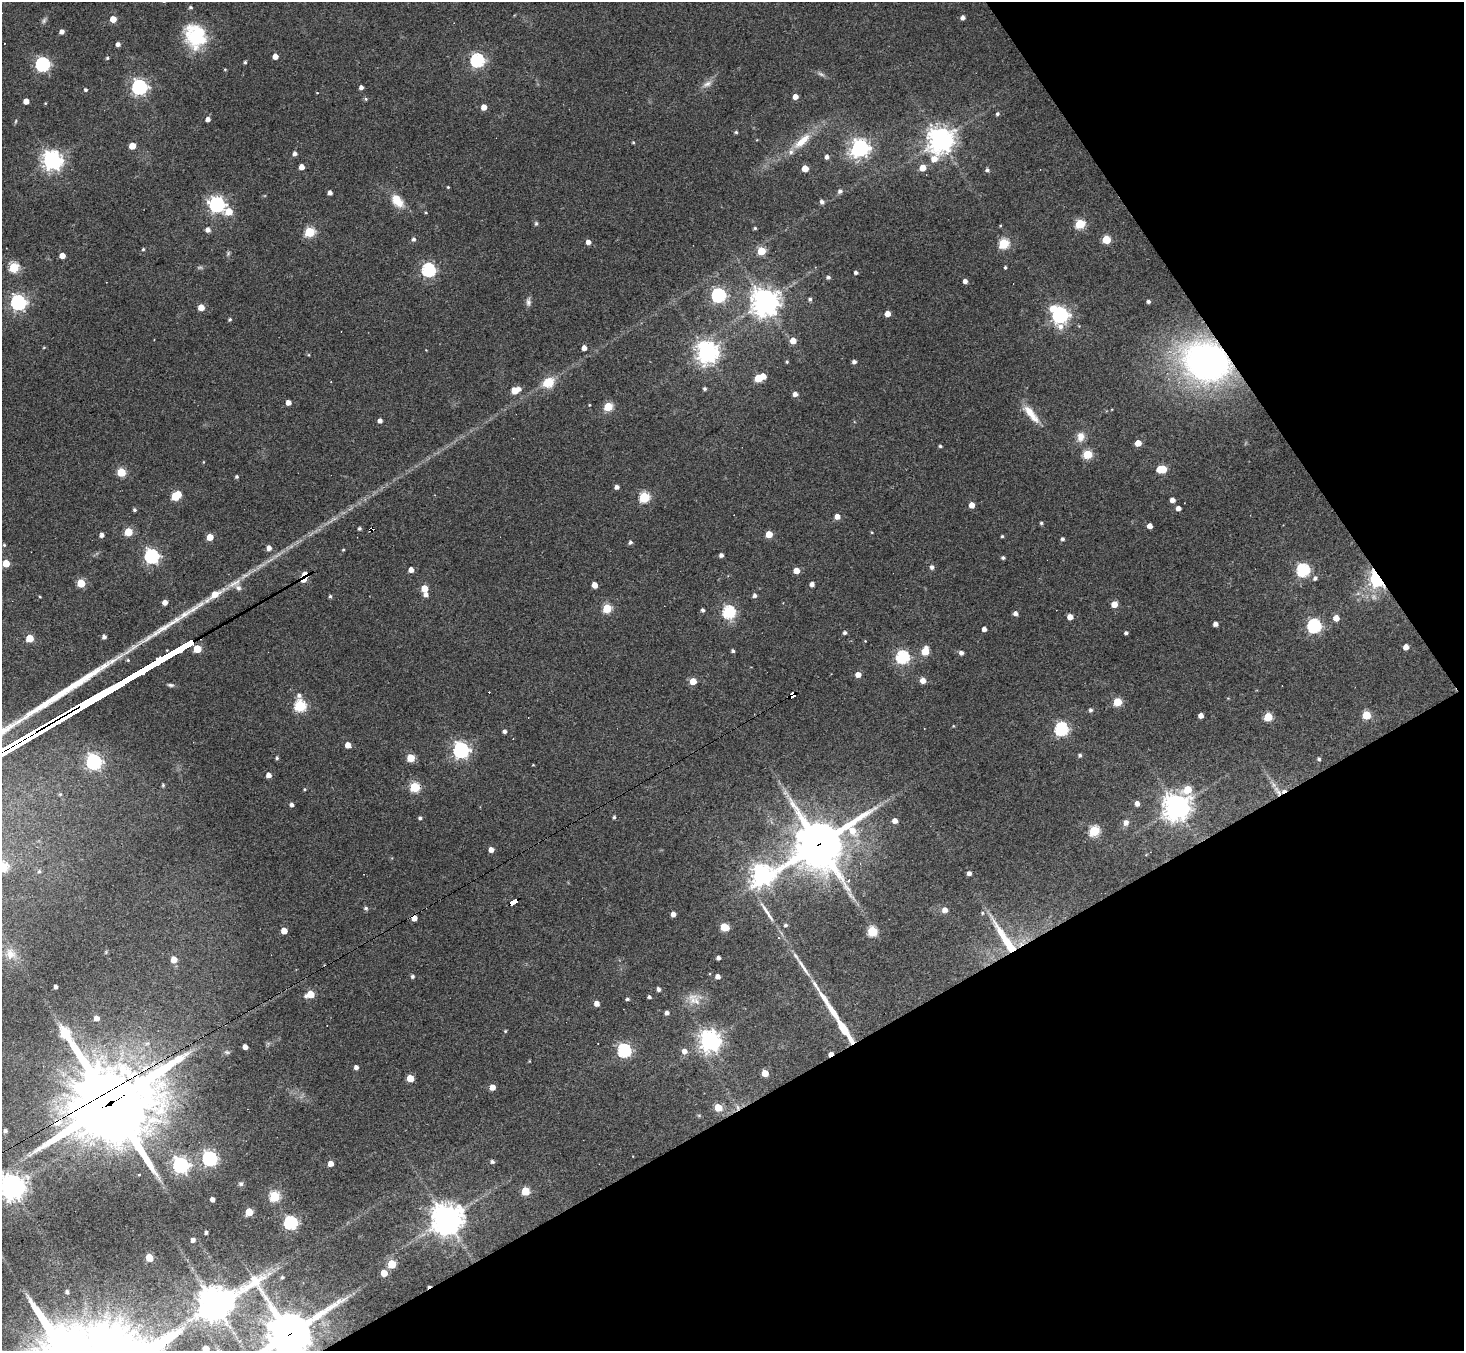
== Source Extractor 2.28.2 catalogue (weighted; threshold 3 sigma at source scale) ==
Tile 12 of 4 x 4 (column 4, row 3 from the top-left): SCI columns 4385-5846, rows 1639-2987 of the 5846 x 5838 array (HDU 1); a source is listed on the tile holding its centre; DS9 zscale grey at full resolution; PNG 1466 x 1353 px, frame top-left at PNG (2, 2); no overlay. Shown black and unused: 28% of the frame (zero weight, under 3 of 4 exposures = <1% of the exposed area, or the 3 px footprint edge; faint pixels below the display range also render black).
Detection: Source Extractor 2.28.2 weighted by HDU 2 'WHT'; one run over the whole footprint, this tile lists its part. Background 0.0765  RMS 0.0058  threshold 0.026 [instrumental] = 3 sigma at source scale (4.5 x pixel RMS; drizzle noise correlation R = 1.50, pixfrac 1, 0.05/0.05 arcsec/px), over >= 5 px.
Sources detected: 293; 4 too faint to see at this stretch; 9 cosmic-ray / hot-pixel residue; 2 long thin detections or spike segments (spike, bleed or trail) — not listed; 4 inside a brighter listed object's ellipse — not listed separately; the other 274 listed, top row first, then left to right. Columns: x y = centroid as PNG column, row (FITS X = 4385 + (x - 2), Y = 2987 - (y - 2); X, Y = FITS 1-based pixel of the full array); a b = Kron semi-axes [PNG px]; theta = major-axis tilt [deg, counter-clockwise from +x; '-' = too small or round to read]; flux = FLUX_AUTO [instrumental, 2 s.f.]
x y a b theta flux
190 7 5 4 - 1
963 18 4 4 - 2.3
113 19 5 4 - 8.4
62 32 5 4 - 2.6
195 36 28 23 -68 33
118 44 4 4 - 2.4
275 56 4 4 - 5.1
107 58 4 4 - 0.86
477 60 6 6 - 110
245 62 4 3 - 1
42 64 6 6 - 120
225 69 5 3 - 0.52
707 84 15 7 28 3.5
139 87 6 6 - 190
361 87 4 4 - 2.3
85 90 5 4 - 1
317 93 4 2 - 0.37
795 97 4 4 - 4.4
366 99 5 4 - 0.77
26 101 4 4 - 5.3
484 107 4 4 - 6
997 114 5 4 - 1.1
208 119 4 4 - 2.7
16 121 6 3 70 0.63
736 132 5 4 - 0.85
941 140 9 8 - 550
802 141 28 10 42 12
633 142 3 3 - 0.59
132 146 5 5 - 11
860 148 7 7 - 270
295 153 4 4 - 2.1
827 157 5 4 - 2.2
934 159 10 7 61 7.2
52 160 7 7 - 350
301 167 4 4 - 4.8
805 168 5 4 - 9
922 168 5 5 - 7.2
987 170 5 5 - 1.5
448 187 3 3 - 0.5
840 191 5 5 - 1.8
330 193 4 4 - 2.5
397 200 16 10 -52 11
822 202 5 4 - 2
217 204 7 6 - 170
229 212 6 5 - 13
426 213 4 3 - 0.51
536 223 6 5 - 0.89
1080 224 5 5 - 40
755 228 4 4 - 0.75
208 230 5 5 - 3
309 232 5 5 - 45
413 239 5 4 - 1.7
1106 239 5 5 - 24
588 242 5 5 - 3
1004 244 5 5 - 45
143 249 4 4 - 0.76
761 251 5 5 - 22
228 253 6 5 - 0.98
62 255 4 4 - 6.2
14 267 5 5 - 45
1005 267 3 3 - 0.84
428 270 6 6 - 110
856 272 4 3 - 1.6
828 277 5 4 - 1.4
965 281 4 4 - 2.7
718 295 6 6 - 130
810 299 5 4 - 1.2
18 302 6 6 - 170
528 302 12 6 88 2.2
765 302 9 9 - 610
1148 302 4 4 - 1.4
201 307 5 5 - 7.1
887 314 4 4 - 5.4
1060 315 8 7 - 240
230 319 4 4 - 0.91
793 341 5 5 - 6.6
44 347 5 3 - 0.51
584 348 4 4 - 3.9
707 352 7 7 - 490
1206 361 40 31 -21 220
787 362 4 3 - 0.74
854 362 4 4 - 1.9
763 376 5 4 - 5.8
758 378 5 5 - 16
548 382 14 11 27 11
705 389 4 4 - 1.2
515 390 7 5 20 15
795 394 5 4 - 3.2
288 402 4 4 - 4
589 405 3 3 - 0.45
608 407 5 5 - 23
1031 414 28 9 -51 9.7
380 421 4 4 - 2.6
1081 437 13 9 83 5.2
1138 443 5 4 - 7.6
940 446 4 3 - 0.89
1087 454 5 5 - 31
203 462 4 3 - 0.44
1162 469 7 5 -1 22
121 472 5 5 - 27
236 477 4 3 - 1
617 487 4 4 - 2.2
176 496 7 5 37 30
644 497 5 5 - 50
1172 500 4 4 - 3.4
972 505 5 4 - 5.7
1178 508 4 4 - 3.1
134 510 4 4 - 1.1
837 517 5 4 - 4.4
1041 523 4 4 - 0.91
1150 526 4 4 - 4.1
359 529 4 3 - 1.2
128 532 5 5 - 22
769 534 5 5 - 10
102 535 4 4 - 2.7
1002 536 3 3 - 0.72
210 537 5 4 - 9.2
1062 539 4 4 - 1.5
630 542 5 4 - 1.4
4 545 4 3 - 0.61
269 548 5 4 - 3.3
721 555 4 4 - 2.2
152 556 6 6 - 140
1003 558 4 4 - 1.2
6 563 5 4 - 12
932 567 6 5 - 1.7
411 570 4 4 - 4.6
796 570 5 4 - 6.9
1303 570 6 6 - 93
1315 578 5 5 - 1.5
1377 579 6 5 - 260
81 583 5 5 - 22
234 583 24 8 27 6.8
812 584 4 4 - 2.5
595 585 5 4 - 4.7
424 588 5 5 - 10
426 594 5 5 - 2.5
214 595 18 6 34 10
755 595 5 5 - 1.8
330 596 4 4 - 1
40 597 4 2 - 0.46
165 602 4 4 - 4
1114 604 5 4 - 8.1
607 608 5 5 - 29
702 610 4 3 - 1.5
729 612 6 6 - 86
1015 613 5 4 - 2.6
1070 617 5 4 - 5.5
1336 618 5 4 - 6.3
1215 624 4 4 - 2.8
1314 626 6 6 - 120
984 629 4 4 - 2.9
845 633 4 4 - 1.5
1126 633 4 3 - 1.2
104 637 4 4 - 2.1
30 638 5 5 - 17
865 641 3 3 - 0.39
1406 647 4 4 - 5.3
733 651 4 4 - 1.1
925 651 6 5 - 16
961 653 5 4 - 2.1
902 657 6 6 - 93
128 660 5 4 - 0.71
858 675 5 4 - 5.1
923 680 5 5 - 5.6
693 681 5 5 - 9.3
171 685 8 4 -9 1.3
299 695 7 6 - 2.1
793 695 6 4 31 170
1118 702 5 5 - 25
300 706 6 5 - 69
1091 710 5 4 - 1.4
1366 715 5 5 - 23
1201 716 4 4 - 4
1268 717 5 5 - 25
953 726 4 3 - 0.47
924 729 3 2 - 0.36
1061 729 6 6 - 110
505 731 4 4 - 1.5
348 745 5 4 - 6.6
461 750 6 6 - 200
1080 755 5 5 - 1.2
277 758 5 4 - 0.97
411 758 5 5 - 16
1319 759 4 4 - 1
94 762 6 6 - 170
269 775 4 4 - 4
163 785 5 4 - 0.85
415 787 5 5 - 42
305 789 4 3 - 0.59
1187 789 6 5 - 17
1278 792 16 8 -49 6.2
1137 803 5 4 - 3
292 805 4 4 - 1.9
1176 807 9 8 - 660
614 817 4 4 - 1.1
420 818 4 3 - 1.2
895 821 4 4 - 4.3
1126 823 7 6 - 3
1094 831 6 5 - 47
819 844 18 15 33 2800
491 850 4 4 - 4.1
2 867 5 5 - 45
39 871 5 4 - 0.95
969 873 4 4 - 2.6
762 875 9 7 24 420
846 887 22 8 -57 7.4
514 902 7 4 30 74
366 908 6 5 - 1.3
945 910 6 5 - 3.5
767 912 39 5 -57 7.3
673 914 4 4 - 3.3
414 918 4 4 - 5.4
786 925 5 4 - 1.1
724 927 6 5 - 22
284 931 5 4 - 7.7
872 931 5 5 - 39
1005 938 58 9 -57 23
11 954 15 13 -60 5.6
718 958 3 3 - 1.8
174 959 5 5 - 7.5
803 967 38 5 -57 6.8
412 976 4 4 - 1.3
718 976 4 4 - 3.2
56 987 4 3 - 2.1
658 989 5 4 - 1.6
310 994 6 5 - 17
649 997 3 3 - 1.4
627 999 5 4 - 0.98
696 1001 14 10 -73 5.9
597 1003 4 4 - 4
667 1013 4 4 - 1.9
96 1018 5 5 - 3.7
844 1029 27 5 -57 23
505 1031 4 4 - 0.59
65 1033 11 5 -56 46
710 1041 7 7 - 450
245 1047 4 4 - 3.5
624 1051 6 6 - 100
684 1051 6 5 - 3.5
227 1052 7 5 -20 1.1
356 1067 4 4 - 2.2
765 1073 5 4 - 9.3
410 1078 5 5 - 11
492 1087 4 4 - 6.3
111 1102 32 26 26 6100
718 1107 5 5 - 16
738 1107 8 4 -88 1.5
57 1122 11 10 - 7.5
5 1131 4 3 - 1.5
209 1159 6 6 - 160
492 1162 5 4 - 1.5
331 1164 4 4 - 5.1
180 1165 7 6 - 200
139 1174 3 2 - 0.87
241 1184 6 6 - 1.2
12 1187 8 8 - 650
525 1191 5 5 - 24
274 1196 5 5 - 52
212 1199 4 4 - 2.8
249 1212 5 5 - 14
446 1219 10 10 - 930
290 1223 6 6 - 100
206 1232 4 3 - 1.3
193 1240 5 4 - 2.3
149 1258 5 5 - 16
392 1264 5 5 - 23
384 1273 5 5 - 9.5
269 1274 8 5 30 2.3
282 1277 4 4 - 1
67 1292 5 4 - 1.4
215 1304 17 11 28 1200
289 1334 16 14 40 2500
206 1349 5 5 - 11
Overlapping masked pixels (flux is a lower limit): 14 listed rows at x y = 1206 361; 1377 579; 793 695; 415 787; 1278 792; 819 844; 514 902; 414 918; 1005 938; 844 1029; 111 1102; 738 1107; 57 1122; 289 1334
Isophote crosses this tile's border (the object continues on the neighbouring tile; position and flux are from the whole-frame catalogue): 4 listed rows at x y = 2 867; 12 1187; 289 1334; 206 1349